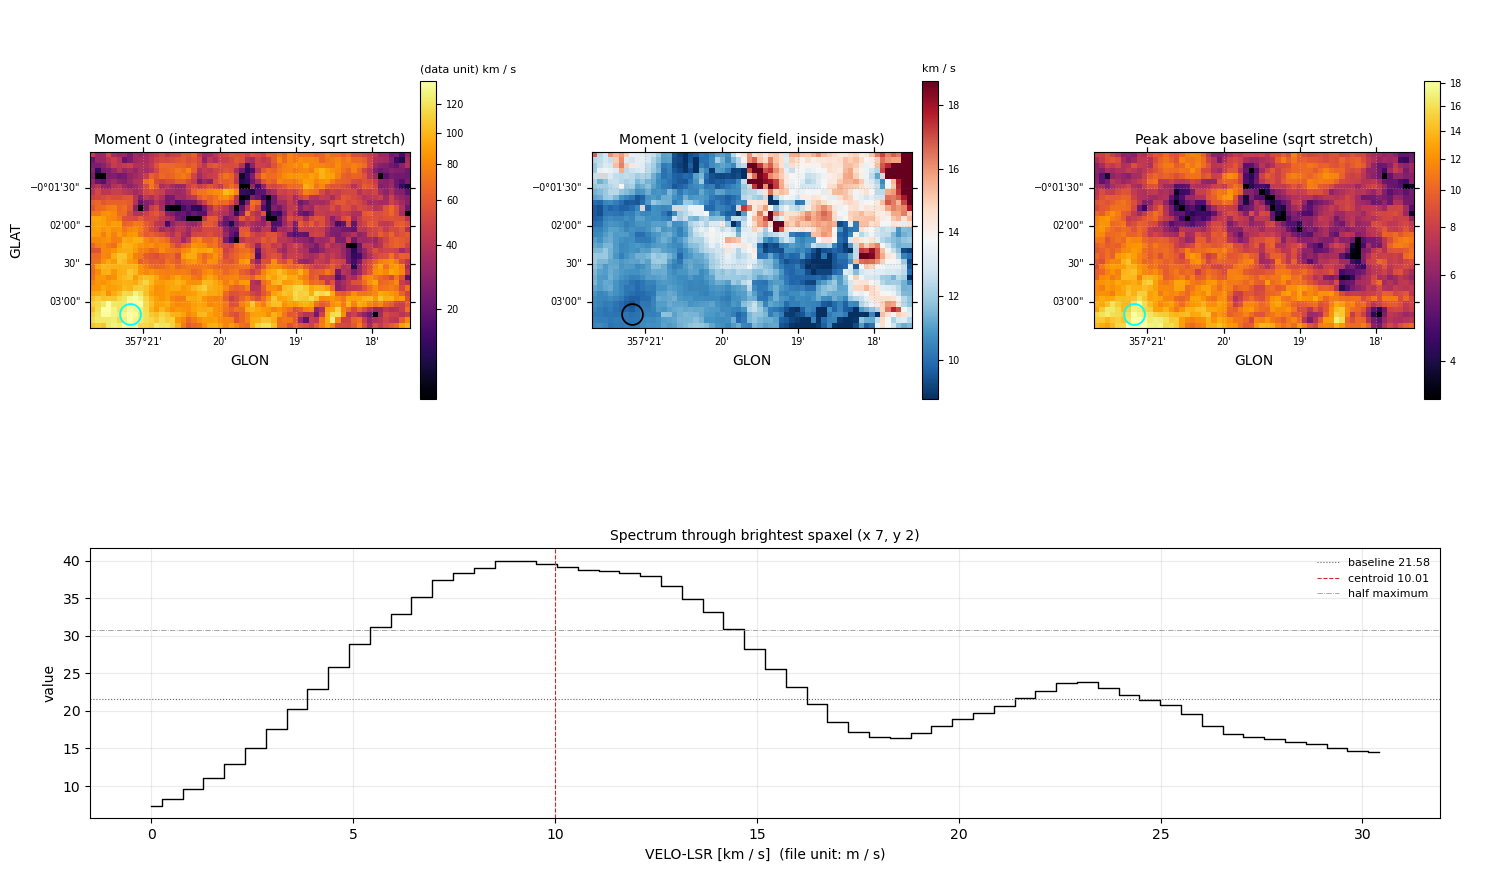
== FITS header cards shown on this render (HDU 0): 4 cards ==
CTYPE1  = 'GLON    '  /
CTYPE2  = 'GLAT    '  /
CTYPE3  = 'VELO-LSR'  /
NAXIS3  =                   60  /

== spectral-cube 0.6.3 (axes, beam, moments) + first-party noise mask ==
SpectralCube HDU 0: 60 channels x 33 x 60 spaxels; data unit - (no OBJECT/TELESCOP card: untitled figure)
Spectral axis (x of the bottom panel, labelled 'VELO-LSR [km / s]  (file unit: m / s)'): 0.0 .. 30.4 km / s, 60 channels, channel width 0.515 km / s
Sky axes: GLON/GLAT; field 4.19' x 2.3' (4.2 arcsec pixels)
Beam: none in the file (no ellipse drawn)
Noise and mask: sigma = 0.86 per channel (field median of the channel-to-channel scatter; only 5 spaxels are free of emission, so no channel-correlation factor could be measured or applied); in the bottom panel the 38 channels outside the detected line wander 4.1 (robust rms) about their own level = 4.8x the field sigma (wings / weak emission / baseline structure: the noise itself is not readable there); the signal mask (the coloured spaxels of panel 2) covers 99% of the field
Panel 1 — Moment 0 (line voxels x channel width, (data unit) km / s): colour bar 9.67 .. 139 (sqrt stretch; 0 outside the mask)
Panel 2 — Moment 1 (intensity-weighted velocity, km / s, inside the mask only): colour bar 8.8 .. 18.8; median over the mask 11.4
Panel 3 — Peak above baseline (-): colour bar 3.8 .. 18.2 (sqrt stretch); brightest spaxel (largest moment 0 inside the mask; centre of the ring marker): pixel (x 7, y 2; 0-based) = GLON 357.35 GLAT -0.05 deg; its peak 18.4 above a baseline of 21.58
Panel 4 — spectrum at that spaxel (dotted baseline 21.58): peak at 9.3 km / s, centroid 10.01 km / s (red dashed line; intensity-weighted over the run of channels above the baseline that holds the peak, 3.9 .. 16.2 km / s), W50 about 9.3 km / s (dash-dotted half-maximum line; edge to edge of the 18 channels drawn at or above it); detected line 4.4 .. 15.7 km / s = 22 of 60 channels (37%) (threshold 4 sigma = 3.4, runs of >= 3 channels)